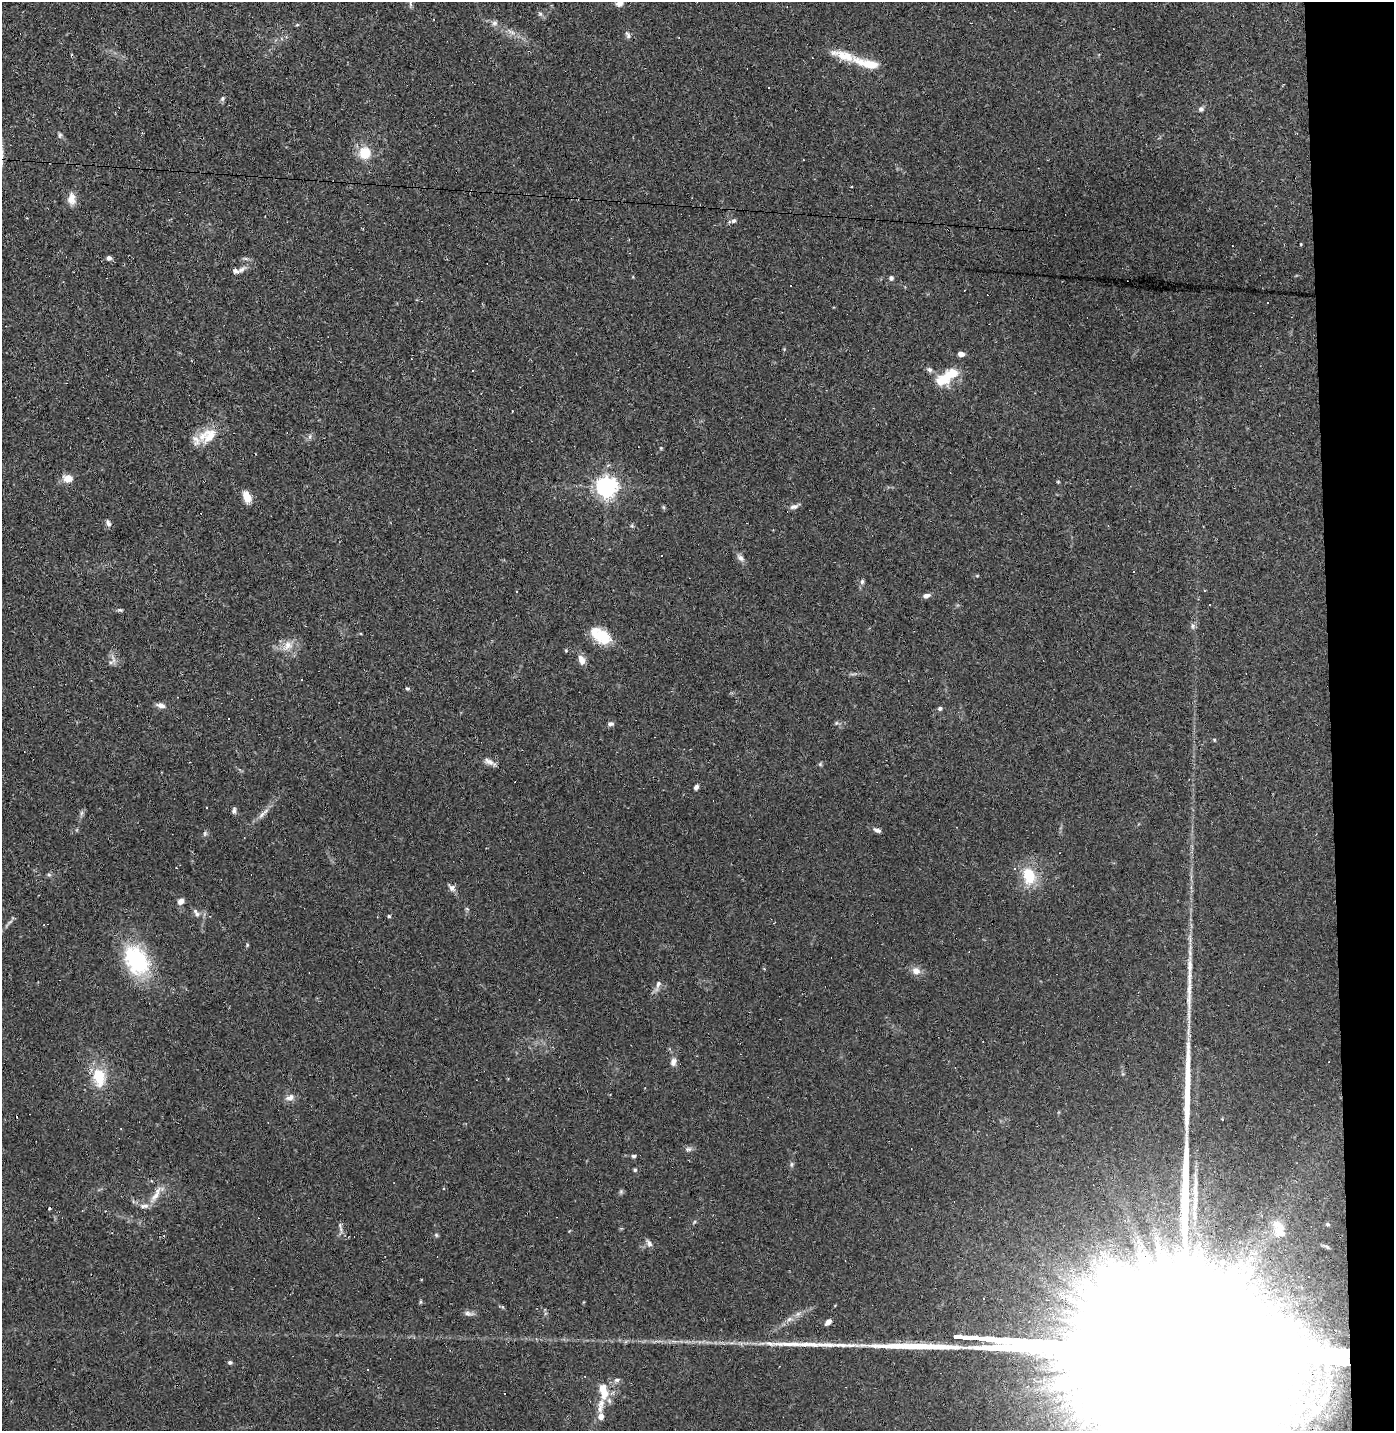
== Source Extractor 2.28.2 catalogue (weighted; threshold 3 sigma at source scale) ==
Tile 6 of 3 x 3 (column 3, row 2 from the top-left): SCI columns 2852-4243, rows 1429-2857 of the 4311 x 4285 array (HDU 1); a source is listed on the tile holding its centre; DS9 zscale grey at full resolution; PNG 1396 x 1433 px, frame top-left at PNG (2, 2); no overlay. Shown black and unused: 5% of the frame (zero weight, under 2 of 3 exposures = <1% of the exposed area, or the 3 px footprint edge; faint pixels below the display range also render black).
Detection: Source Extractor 2.28.2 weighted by HDU 2 'WHT'; one run over the whole footprint, this tile lists its part. Background 0.0535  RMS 0.0052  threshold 0.0233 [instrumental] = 3 sigma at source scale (4.5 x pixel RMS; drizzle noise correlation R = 1.50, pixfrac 1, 0.05/0.05 arcsec/px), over >= 5 px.
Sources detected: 133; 1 too faint to see at this stretch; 25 cosmic-ray / hot-pixel residue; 5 long thin detections or spike segments (spike, bleed or trail) — not listed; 9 inside a brighter listed object's ellipse — not listed separately; the other 93 listed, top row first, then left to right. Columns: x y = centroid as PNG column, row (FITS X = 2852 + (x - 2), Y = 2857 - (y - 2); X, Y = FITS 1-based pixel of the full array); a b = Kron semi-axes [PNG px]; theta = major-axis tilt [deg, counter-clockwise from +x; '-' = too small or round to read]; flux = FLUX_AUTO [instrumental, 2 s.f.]
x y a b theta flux
410 4 9 4 -81 1.1
619 4 9 6 7 2
540 14 7 5 -68 1.1
494 23 8 7 - 1.8
297 25 5 3 - 0.57
511 32 13 6 -30 2.7
628 35 11 5 -66 1.3
867 63 40 11 -16 14
769 87 3 3 - 0.67
222 99 7 6 - 1
1201 109 6 6 - 1.5
60 135 7 5 -86 0.97
365 153 15 14 - 10
71 199 16 10 90 4.6
734 221 6 5 - 1.2
1301 244 3 3 - 0.42
109 258 6 5 - 1.5
236 271 11 7 -11 2.1
891 278 6 6 - 1.2
790 286 3 3 - 3.7
1267 303 2 2 - 0.37
961 354 6 5 - 3
929 370 9 6 -32 1.4
473 371 3 2 - 0.53
946 377 33 13 33 15
512 411 3 2 - 0.38
209 436 25 17 48 12
310 436 7 4 89 0.96
67 479 12 10 -10 4.8
1058 482 5 3 - 0.47
606 486 7 7 - 330
247 497 13 7 -68 6.2
663 507 6 4 -70 0.67
794 507 11 5 16 1.9
108 523 9 5 -66 1.5
632 526 6 4 -44 0.66
740 558 12 7 -43 2.1
862 581 7 5 88 1.1
926 596 9 6 13 2
1210 605 3 3 - 1.8
120 610 7 4 -8 0.86
1193 626 8 6 89 1.5
601 635 22 15 -39 15
287 646 17 11 44 5.9
582 660 11 7 -70 4.2
110 662 7 4 18 0.9
301 680 3 2 - 0.58
407 689 6 4 -8 0.74
161 705 12 6 -12 2.4
940 708 5 5 - 1.2
611 724 8 5 2 1.4
1214 740 5 3 - 0.44
489 761 17 7 -27 2.8
820 764 5 5 - 0.71
696 787 6 4 59 1.8
234 810 7 5 87 1.3
81 813 7 4 71 1.1
262 815 13 5 47 2.5
877 830 9 5 -20 1.6
205 834 8 5 71 0.96
49 875 5 3 - 0.72
1029 876 25 18 -77 15
452 888 11 8 -36 2.2
181 901 8 6 48 2.7
197 914 8 6 -51 1.6
389 916 5 4 - 0.64
44 925 3 2 - 0.36
247 945 6 4 73 0.55
136 960 39 27 -61 39
916 971 10 8 -17 3.9
1189 977 25 7 87 6.6
658 985 16 6 69 2.3
673 1062 9 7 76 2.8
99 1077 20 13 -78 16
290 1097 13 8 22 2.8
688 1149 10 6 1 1.5
634 1156 6 4 0 0.93
791 1164 6 4 89 0.88
635 1170 4 4 - 0.73
156 1195 30 7 59 5.8
49 1208 3 3 - 1
1327 1224 6 4 -16 0.79
340 1225 9 4 -86 1.1
1279 1229 25 15 -72 8.3
649 1244 8 7 - 1.8
1222 1262 3 3 - 1.1
983 1299 3 3 - 1.4
468 1313 13 6 -15 1.8
828 1322 7 5 39 2.3
230 1362 6 5 - 0.95
617 1380 8 5 7 1.5
601 1403 29 8 68 7.4
1295 1420 22 14 -88 16